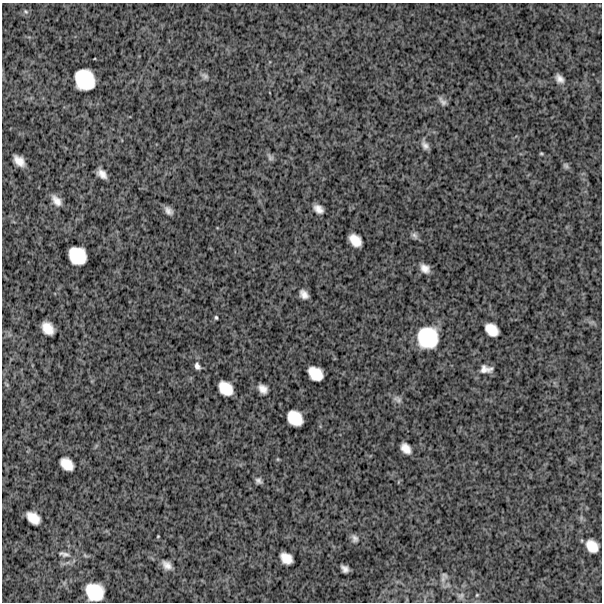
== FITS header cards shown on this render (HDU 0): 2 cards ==
NAXIS1  =                  600
NAXIS2  =                  600

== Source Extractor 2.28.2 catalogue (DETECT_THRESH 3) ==
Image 600 x 600 px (HDU 0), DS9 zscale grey, 1 PNG px = 1 image px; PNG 604 x 604 px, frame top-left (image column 1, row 600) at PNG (2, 3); no overlay
Background 1400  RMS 280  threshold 849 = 3 sigma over >= 5 px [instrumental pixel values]
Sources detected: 47; all 47 listed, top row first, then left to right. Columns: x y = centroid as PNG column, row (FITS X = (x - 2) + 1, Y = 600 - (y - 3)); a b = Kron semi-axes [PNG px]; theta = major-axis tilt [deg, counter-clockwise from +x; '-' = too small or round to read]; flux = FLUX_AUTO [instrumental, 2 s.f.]
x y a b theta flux
26 11 7 6 - 45000
205 76 10 6 -39 62000
559 79 10 7 -45 110000
85 80 19 17 -55 790000
442 101 14 7 -49 83000
425 145 12 6 -65 97000
541 154 5 4 - 23000
270 157 9 6 -52 53000
19 161 12 7 -44 200000
566 166 9 6 -54 47000
102 174 10 6 -44 140000
56 200 12 7 -49 160000
318 209 10 7 -39 140000
168 211 8 5 -46 99000
414 235 10 7 -57 65000
355 240 13 9 -48 280000
77 256 16 15 - 560000
425 268 11 8 -43 150000
304 294 9 7 -49 130000
216 317 4 3 - 28000
48 328 13 9 -51 270000
492 330 13 10 -43 300000
428 338 21 20 - 970000
197 366 10 7 -69 77000
486 369 16 10 -2 150000
315 374 14 11 -40 370000
7 385 6 4 -44 28000
226 388 14 11 -45 380000
263 389 10 8 -46 150000
397 399 13 8 -33 89000
295 418 15 12 -44 430000
406 448 11 7 -51 180000
67 464 13 9 -41 280000
258 481 8 7 - 63000
398 482 5 3 - 16000
33 518 14 9 -38 280000
158 536 3 2 - 15000
355 538 10 7 -66 79000
592 546 12 9 -50 280000
64 554 17 7 -14 100000
286 558 12 9 -39 240000
167 565 12 8 -41 130000
345 569 8 6 -38 97000
444 575 10 9 - 73000
94 592 17 15 -34 630000
477 595 5 4 - 20000
461 596 10 7 28 62000